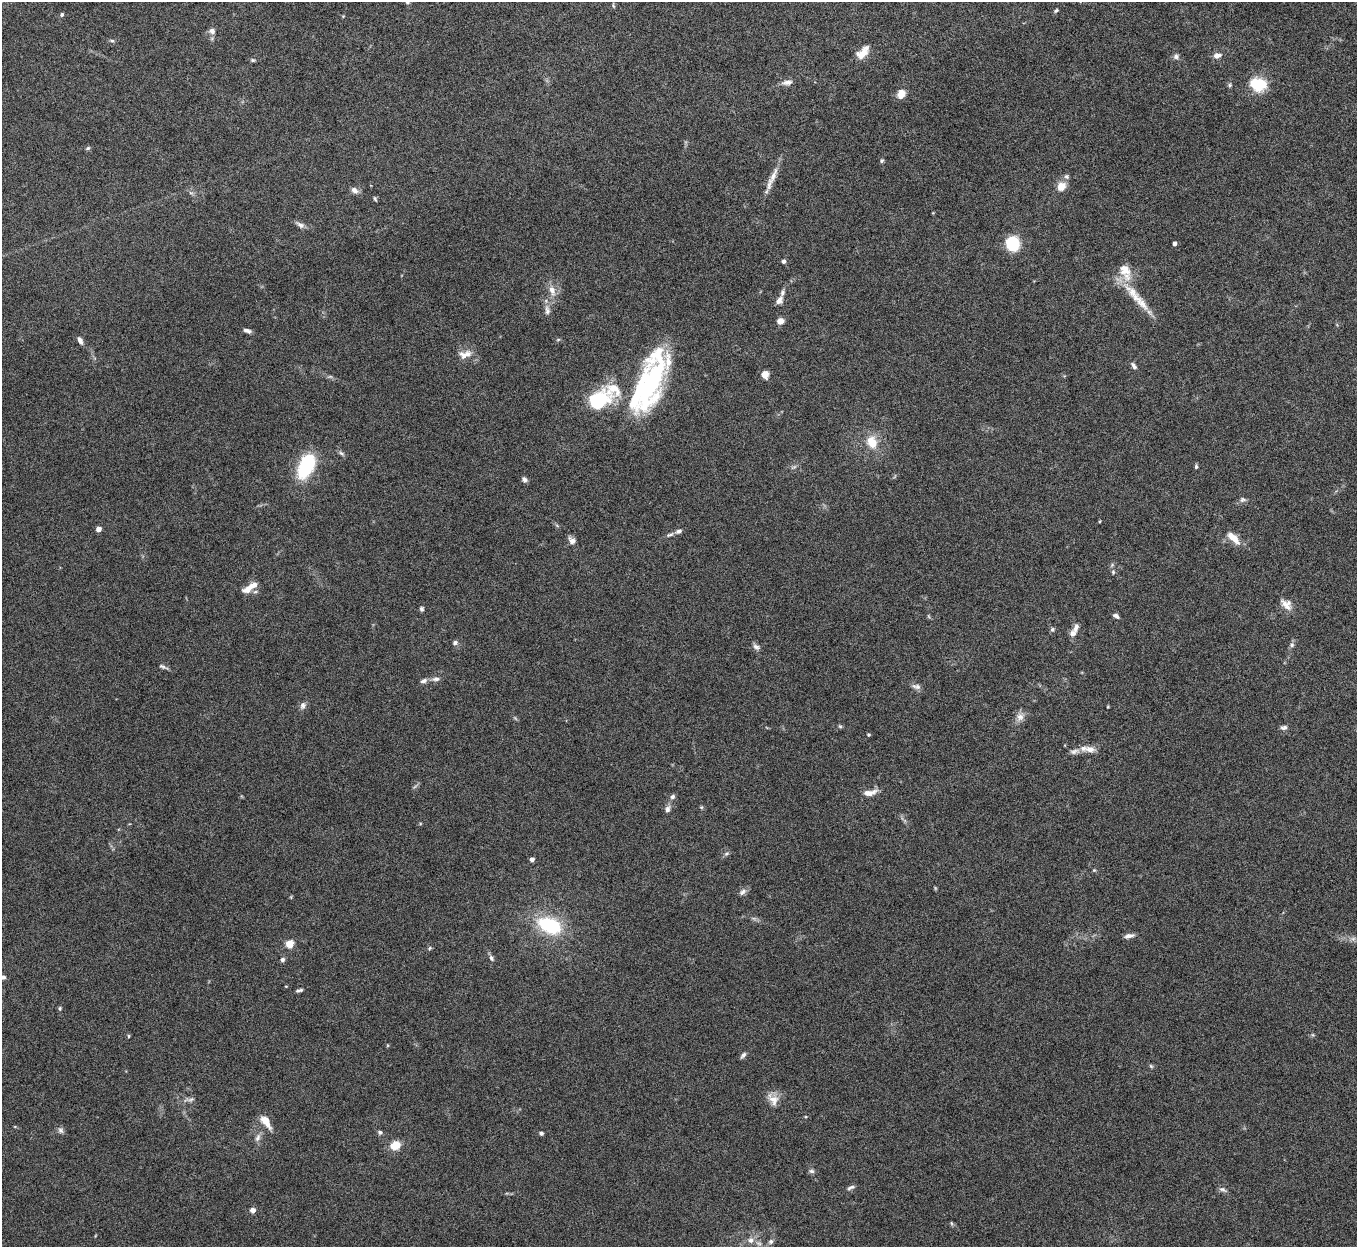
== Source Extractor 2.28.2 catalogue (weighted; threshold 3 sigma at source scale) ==
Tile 10 of 4 x 4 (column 2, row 3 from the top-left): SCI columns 1358-2712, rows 1397-2641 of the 5424 x 5408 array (HDU 1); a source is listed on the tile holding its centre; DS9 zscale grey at full resolution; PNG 1359 x 1249 px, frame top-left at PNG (2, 2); no overlay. Nothing masked; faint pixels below the display range render black.
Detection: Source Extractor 2.28.2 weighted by HDU 2 'WHT'; one run over the whole footprint, this tile lists its part. Background 0.142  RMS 0.0057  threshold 0.0232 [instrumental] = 3 sigma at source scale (4.09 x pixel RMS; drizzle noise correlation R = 1.36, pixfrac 0.8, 0.05/0.05 arcsec/px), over >= 5 px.
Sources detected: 119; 1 too faint to see at this stretch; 2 inside a brighter object's white glare — not listed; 7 inside a brighter listed object's ellipse — not listed separately; the other 109 listed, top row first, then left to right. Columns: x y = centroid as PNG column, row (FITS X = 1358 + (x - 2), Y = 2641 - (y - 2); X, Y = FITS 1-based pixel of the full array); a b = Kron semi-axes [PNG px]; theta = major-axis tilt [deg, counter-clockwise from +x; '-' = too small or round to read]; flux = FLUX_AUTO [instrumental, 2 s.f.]
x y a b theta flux
407 2 7 4 -6 0.81
613 6 7 3 -77 0.57
1056 11 6 4 48 0.87
62 14 5 4 - 0.92
212 31 8 7 - 2.3
112 41 6 5 - 0.82
862 54 15 10 28 5.9
1217 55 11 7 14 2.6
1176 56 7 7 - 1.6
253 60 6 5 - 0.81
787 82 15 7 8 2.9
1258 84 10 8 -14 32
1230 85 6 5 - 0.83
901 94 10 8 63 5.3
88 148 6 5 - 0.87
882 161 5 5 - 0.88
773 175 30 7 68 6
1061 186 12 10 47 5.1
354 190 9 7 -40 2.6
191 193 7 4 -18 0.97
375 199 6 4 -69 0.76
300 225 11 6 -31 2.1
1174 243 4 3 - 1.8
1012 244 9 8 - 36
784 261 4 4 - 1.6
1125 271 26 13 -71 10
552 290 15 8 -71 4.6
1132 292 34 10 -43 12
779 300 11 7 50 2.5
547 310 14 7 -82 2.7
780 321 7 7 - 2.7
247 331 9 5 -18 1.9
80 340 9 5 -62 2.3
558 340 6 4 2 0.64
465 354 19 10 12 5.4
1134 366 10 5 -53 1.6
765 374 8 7 - 3.8
652 382 50 23 68 79
598 401 24 17 29 32
872 442 15 12 -61 9.6
341 453 9 4 -35 1.2
306 466 26 13 63 36
1196 466 6 4 90 0.87
794 467 7 4 19 0.93
524 479 7 6 - 1.6
1243 500 9 7 12 1.5
1100 521 4 3 - 0.42
98 529 4 4 - 3.9
679 531 8 5 29 1.8
670 535 11 4 16 1.4
1233 538 21 9 -41 6
572 540 10 7 -41 2.5
1113 572 5 5 - 0.83
248 589 19 9 40 5.5
1286 604 18 11 -42 4.8
422 609 6 5 - 1
1116 616 8 5 -34 1.5
1076 628 12 7 69 2.5
1052 629 6 6 - 0.98
455 643 6 5 - 1.4
1292 645 7 6 - 1.3
756 647 10 6 -26 1.8
163 667 12 4 -23 1.3
436 679 10 6 8 2.1
423 681 10 6 19 1.9
916 686 13 6 -11 2.1
303 705 10 7 74 2.1
1108 707 4 3 - 0.42
1020 717 11 11 - 3.4
840 726 6 5 - 0.71
1284 728 9 6 11 1.5
868 735 4 4 - 0.76
1090 749 15 8 -12 4.6
1074 751 16 7 12 2.9
870 793 19 7 11 4.2
672 797 7 5 46 1.3
701 807 6 4 -17 0.63
667 809 9 6 71 2
726 854 8 3 19 0.92
532 859 4 4 - 2.6
1094 870 5 4 - 0.57
742 892 11 7 38 2
549 925 23 15 -23 35
1129 936 12 5 12 2.3
289 944 5 5 - 16
429 948 6 4 25 0.78
491 958 9 5 -66 1.3
282 959 6 5 - 1.3
3 977 7 6 - 1.6
299 990 11 4 16 1.2
60 1008 6 4 -90 0.77
128 1036 5 3 - 0.54
743 1055 9 5 50 1.4
1151 1066 6 4 -45 0.75
191 1099 9 5 21 1.5
773 1099 17 11 -49 5.3
265 1121 14 7 -55 7.8
61 1130 8 7 - 1.6
380 1132 6 5 - 1.1
541 1133 5 4 - 1.1
258 1137 12 6 65 2.2
395 1145 12 9 24 7.4
811 1171 8 5 -15 1.2
851 1187 10 4 24 1.4
1223 1189 11 5 -23 1.5
252 1210 4 4 - 4.1
951 1223 6 4 -71 0.65
751 1240 8 7 - 2.8
771 1241 8 7 - 1.4
Isophote crosses this tile's border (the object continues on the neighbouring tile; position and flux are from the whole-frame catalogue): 2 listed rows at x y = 407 2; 3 977